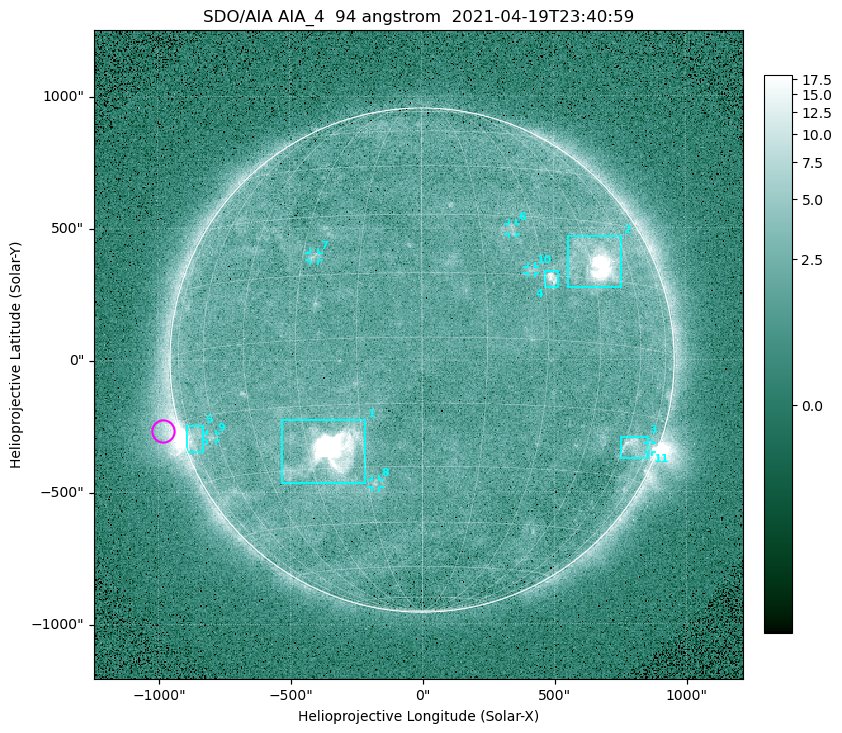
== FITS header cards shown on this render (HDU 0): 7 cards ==
TELESCOP= 'SDO/AIA '
INSTRUME= 'AIA_4   '
WAVELNTH=                   94
WAVEUNIT= 'angstrom'
DATE-OBS= '2021-04-19T23:40:59.12'
CTYPE1  = 'HPLN-TAN'
CTYPE2  = 'HPLT-TAN'

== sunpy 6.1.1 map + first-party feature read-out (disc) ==
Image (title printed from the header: SDO/AIA AIA_4  94 angstrom  2021-04-19T23:40:59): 512 x 512 px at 4.8 arcsec/px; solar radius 955 arcsec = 199 px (full disc in frame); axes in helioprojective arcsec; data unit not stated in the header (colour bar unlabelled)
Orientation: roll -0.138 deg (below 1 deg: not rotated)
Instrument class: DISC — disc imager (sunpy class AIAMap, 94 A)
Bright regions (active regions / flare kernels): reference = the median radial profile (limb darkening/brightening removed); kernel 5 px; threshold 5 sigma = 2.54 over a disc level ~1.76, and >= 1.15x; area >= 9 px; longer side >= 5 px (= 24 arcsec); searched inside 0.97 R_sun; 11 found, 11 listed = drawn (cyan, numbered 1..; 6 of them under ~33 arcsec drawn as corner ticks so the feature stays visible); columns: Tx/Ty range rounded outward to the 10 arcsec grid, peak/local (2 s.f.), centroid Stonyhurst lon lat
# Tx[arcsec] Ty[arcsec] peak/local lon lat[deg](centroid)
1 -540..-210 -470..-220 1681 -23 -26
2 550..760 270..470 66 +47 +19
3 750..860 -380..-290 4.6 +65 -22
4 460..520 270..340 7 +32 +14
5 -900..-830 -350..-250 5.9 -72 -19
6 330..360 470..520 3 +23 +26
7 -430..-390 380..410 3.3 -27 +20
8 -190..-160 -480..-450 3.2 -13 -34
9 -820..-780 -300..-280 3 -63 -20
10 400..430 330..360 2.9 +27 +16
11 850..870 -350..-310 2.9 +75 -22
Off-limb structures (1.02-1.3 R_sun): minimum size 50 px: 7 found; the strongest spans PA ~85..115 deg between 1.02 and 1.22 R_sun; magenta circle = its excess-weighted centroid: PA ~105 deg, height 1.06 R_sun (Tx ~-980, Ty ~-270 arcsec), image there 4.6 x the reference